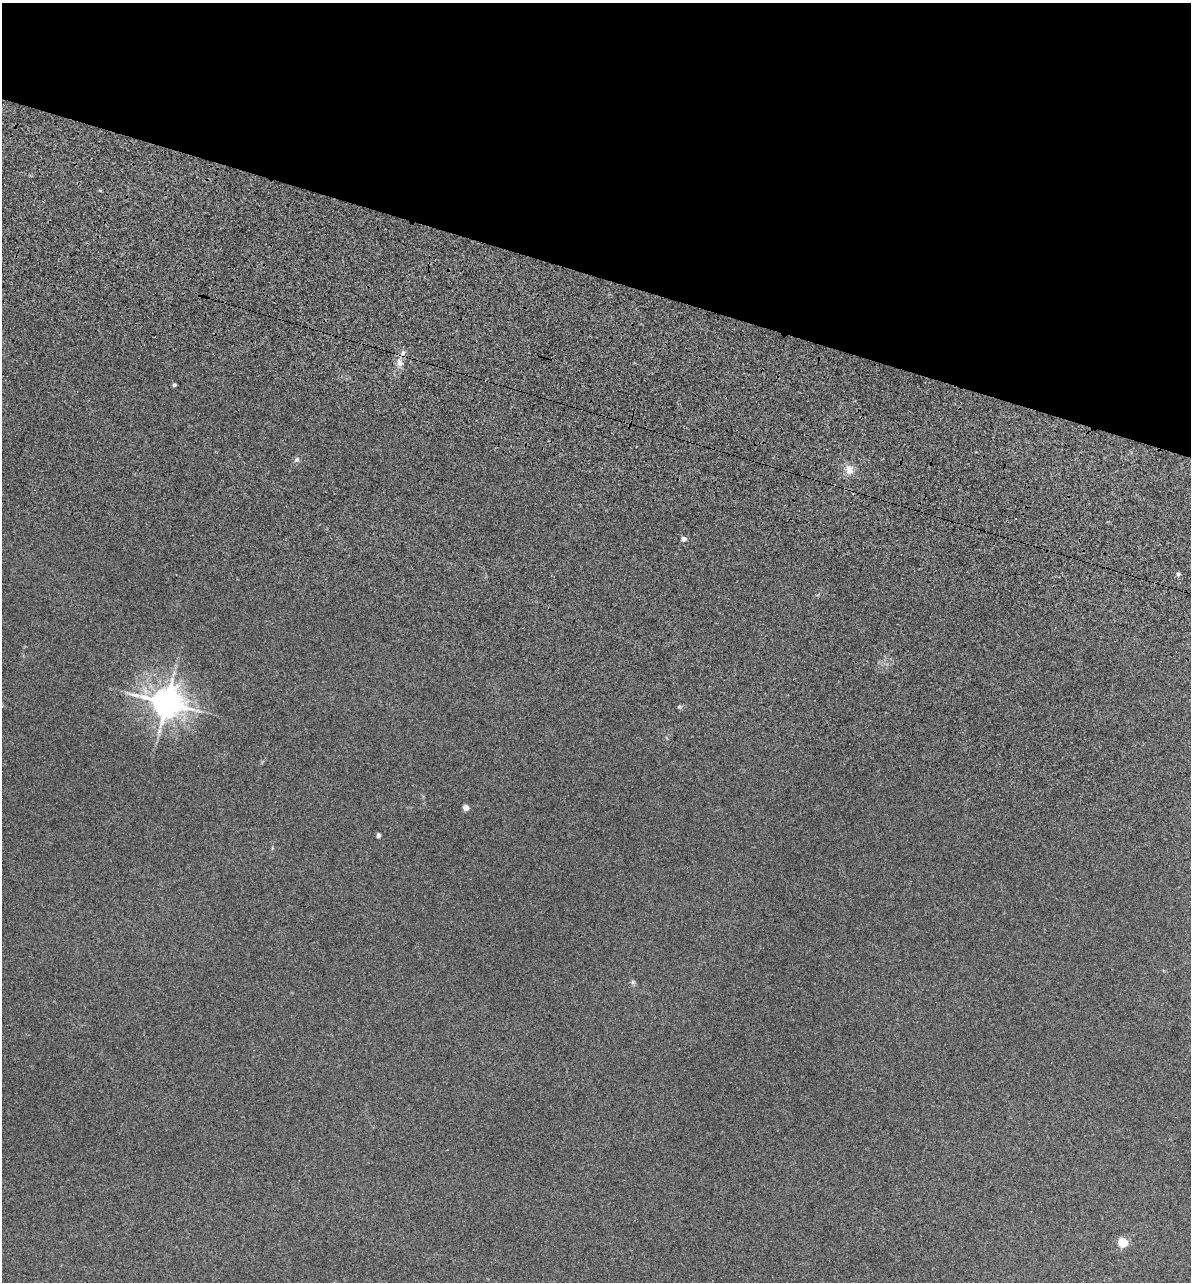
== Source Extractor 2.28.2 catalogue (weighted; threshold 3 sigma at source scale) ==
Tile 2 of 4 x 4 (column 2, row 1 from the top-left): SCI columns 1432-2620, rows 4231-5510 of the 5355 x 5901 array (HDU 1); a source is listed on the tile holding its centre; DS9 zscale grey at full resolution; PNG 1193 x 1284 px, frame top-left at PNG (2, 3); no overlay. Shown black and unused: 22% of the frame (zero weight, under 3 of 5 exposures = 17% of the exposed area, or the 3 px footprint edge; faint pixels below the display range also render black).
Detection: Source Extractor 2.28.2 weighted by HDU 2 'WHT'; one run over the whole footprint, this tile lists its part. Background 0.171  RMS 0.0086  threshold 0.0389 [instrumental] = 3 sigma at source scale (4.5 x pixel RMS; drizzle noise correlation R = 1.50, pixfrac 1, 0.05/0.05 arcsec/px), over >= 5 px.
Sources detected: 11; all 11 listed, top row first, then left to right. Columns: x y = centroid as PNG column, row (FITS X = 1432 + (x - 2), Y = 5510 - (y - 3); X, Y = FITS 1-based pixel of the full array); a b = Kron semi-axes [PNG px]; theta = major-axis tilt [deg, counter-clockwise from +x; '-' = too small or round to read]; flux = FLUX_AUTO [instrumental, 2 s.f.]
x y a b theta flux
399 363 12 7 -85 5.3
174 385 3 3 - 2
297 459 7 6 - 2.2
849 470 11 9 -82 6.7
684 539 4 4 - 4.6
1178 574 5 5 - 1.6
166 702 10 8 -9 1600
466 807 4 4 - 9.6
378 835 4 4 - 2
633 982 6 5 - 1.6
1123 1242 5 5 - 47
Overlapping masked pixels (flux is a lower limit): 1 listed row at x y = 399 363